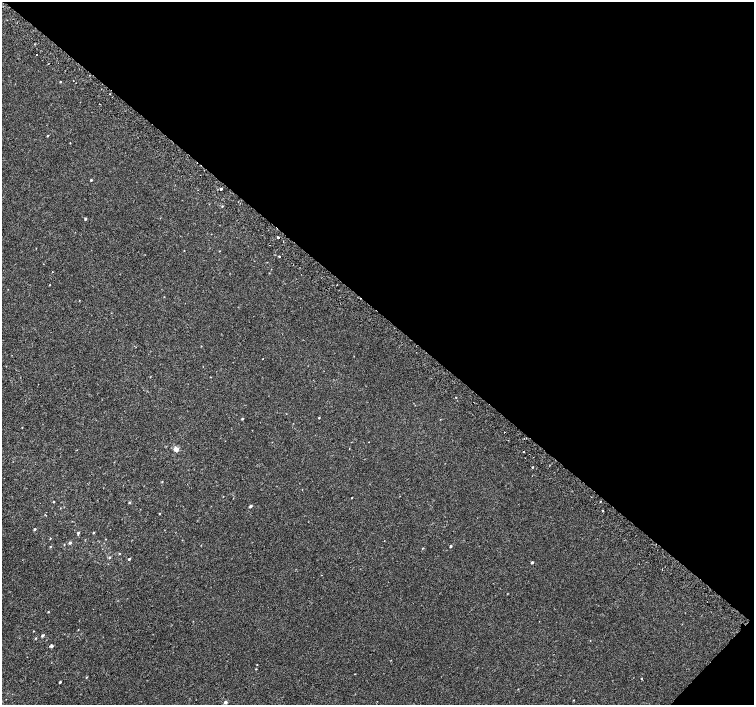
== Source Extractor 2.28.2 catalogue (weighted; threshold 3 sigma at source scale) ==
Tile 8 of 4 x 4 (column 4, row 2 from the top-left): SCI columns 4544-6046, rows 3080-4485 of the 6074 x 6092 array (HDU 1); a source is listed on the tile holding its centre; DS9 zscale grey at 2 x 2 block average (1 PNG px = mean of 2 x 2 image px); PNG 756 x 707 px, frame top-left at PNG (2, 2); no overlay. Shown black and unused: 45% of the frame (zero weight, under 2 of 3 exposures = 2% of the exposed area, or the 3 px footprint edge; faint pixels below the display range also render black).
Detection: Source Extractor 2.28.2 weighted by HDU 2 'WHT'; one run over the whole footprint, this tile lists its part. Background 9.91e-05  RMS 0.0034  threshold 0.0155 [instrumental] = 3 sigma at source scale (4.5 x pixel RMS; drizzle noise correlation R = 1.50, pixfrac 1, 0.0396/0.0396 arcsec/px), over >= 5 px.
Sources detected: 51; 1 cosmic-ray / hot-pixel residue — not listed; the other 50 listed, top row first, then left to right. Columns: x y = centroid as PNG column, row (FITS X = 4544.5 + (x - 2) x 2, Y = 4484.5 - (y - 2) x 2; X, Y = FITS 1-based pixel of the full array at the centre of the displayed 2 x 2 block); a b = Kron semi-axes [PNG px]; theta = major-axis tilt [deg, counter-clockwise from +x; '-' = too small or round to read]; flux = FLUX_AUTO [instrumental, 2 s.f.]
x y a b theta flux
36 55 2 2 - 1.8
60 82 2 2 - 0.5
48 136 2 2 - 0.83
70 143 2 2 - 0.35
91 180 2 2 - 0.81
221 188 2 2 - 9
222 206 2 2 - 0.64
85 219 3 2 - 1.1
278 237 2 2 - 1.5
279 256 2 2 - 0.51
52 272 2 2 - 0.22
50 285 2 2 - 0.39
201 346 2 2 - 0.44
262 359 2 2 - 0.24
456 397 2 2 - 0.68
319 418 2 2 - 0.49
242 419 3 2 - 0.74
176 449 7 5 -41 3.1
533 467 2 2 - 2
162 481 3 2 - 0.42
351 498 2 2 - 0.29
600 501 2 2 - 0.36
53 502 2 2 - 0.46
129 502 3 2 - 0.74
251 506 3 2 - 1.8
602 511 2 2 - 3.3
160 513 2 2 - 0.46
35 529 3 2 - 0.88
78 533 4 2 - 0.99
93 533 2 2 - 0.47
50 538 2 2 - 0.38
70 543 3 3 - 1.3
64 544 2 2 - 0.29
451 546 2 2 - 1.1
50 547 3 2 - 0.45
423 548 3 2 - 0.35
119 554 2 2 - 0.46
109 557 3 2 - 0.57
129 559 2 2 - 1.1
532 562 2 2 - 1.2
48 612 2 2 - 0.47
33 631 2 2 - 0.36
42 635 5 2 - 0.89
36 638 3 2 - 0.48
590 641 2 2 - 0.74
52 646 4 3 - 1.5
86 677 3 2 - 0.48
641 678 2 2 - 0.99
60 682 2 2 - 0.81
225 702 3 3 - 1.8
Diffuse or blended objects may show on this block-average render without a row.